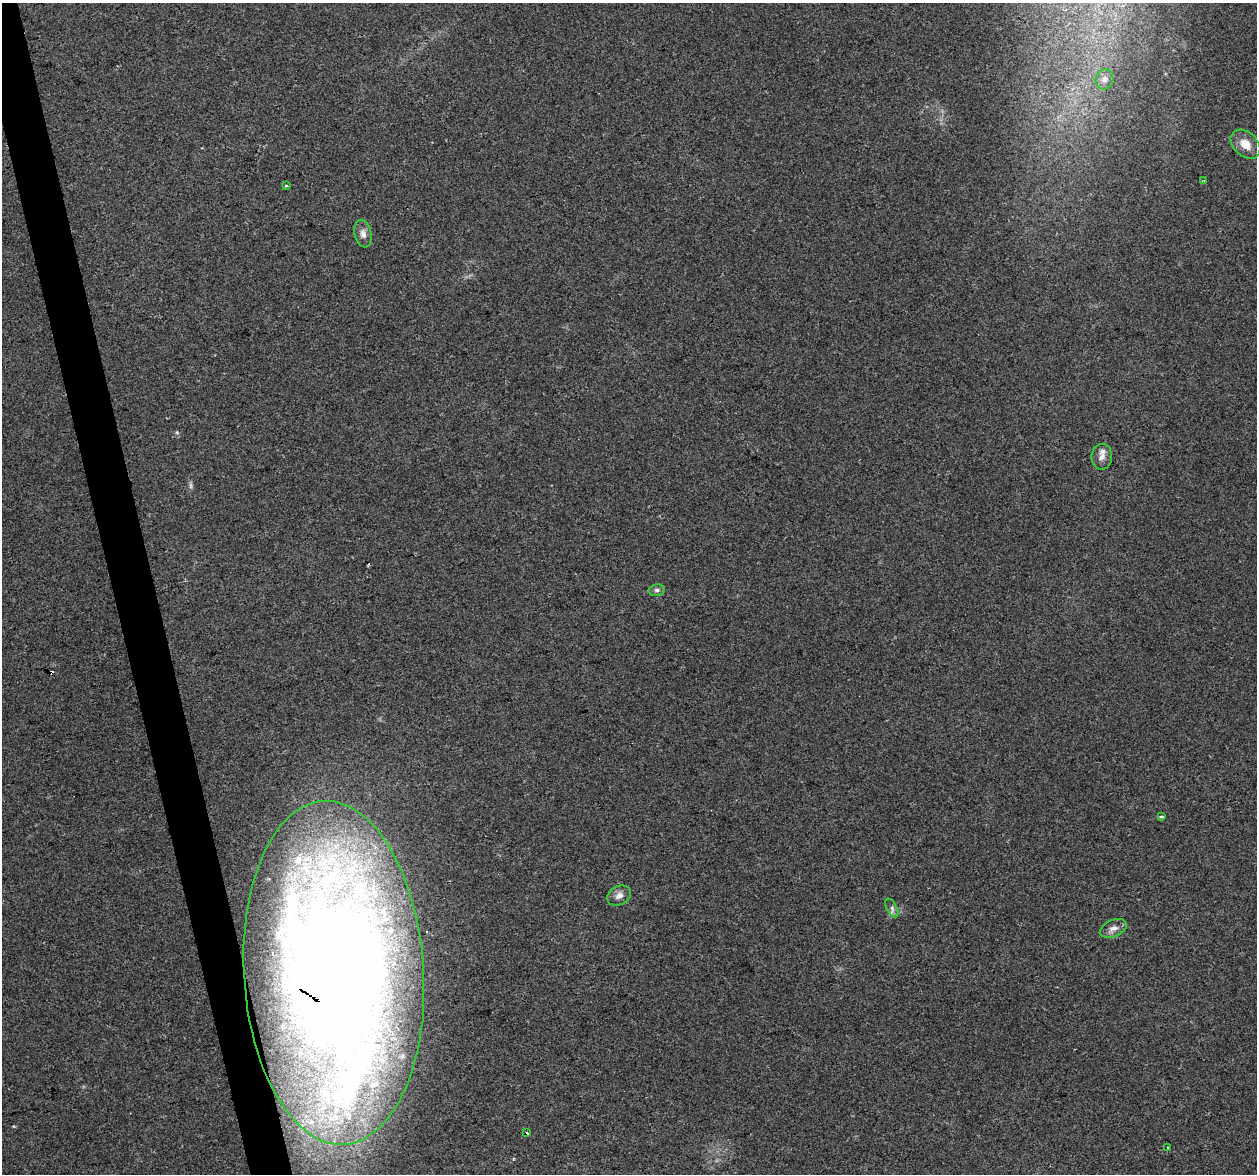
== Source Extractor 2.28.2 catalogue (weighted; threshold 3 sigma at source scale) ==
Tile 11 of 4 x 4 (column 3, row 3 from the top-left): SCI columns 2512-3766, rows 1258-2429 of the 5022 x 4810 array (HDU 1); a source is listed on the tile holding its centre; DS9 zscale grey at full resolution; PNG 1259 x 1176 px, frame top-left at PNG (2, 3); each listed source drawn as its Kron ellipse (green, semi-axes under 4 px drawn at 4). Shown black and unused: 3% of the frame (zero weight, under 2 of 3 exposures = <1% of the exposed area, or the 3 px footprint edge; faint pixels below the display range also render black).
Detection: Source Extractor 2.28.2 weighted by HDU 2 'WHT'; one run over the whole footprint, this tile lists its part. Background 0.0816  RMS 0.0076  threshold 0.034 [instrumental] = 3 sigma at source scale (4.5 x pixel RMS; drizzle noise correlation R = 1.50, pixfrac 1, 0.0396/0.0396 arcsec/px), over >= 5 px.
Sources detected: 19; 1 too faint to see at this stretch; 2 cosmic-ray / hot-pixel residue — neither listed nor drawn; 2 inside a brighter listed object's ellipse — not listed separately; the other 14 listed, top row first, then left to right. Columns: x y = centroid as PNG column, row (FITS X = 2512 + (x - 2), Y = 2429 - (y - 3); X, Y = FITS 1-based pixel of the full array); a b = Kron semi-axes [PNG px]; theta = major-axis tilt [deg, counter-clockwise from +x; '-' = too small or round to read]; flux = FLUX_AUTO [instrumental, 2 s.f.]
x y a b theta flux
1104 79 10 9 - 4.5
1245 144 17 12 -44 9.8
1204 181 4 3 - 0.77
286 186 3 3 - 1.5
363 234 14 8 -77 4.7
1102 457 13 10 88 5.3
657 590 8 5 14 1.8
1162 817 4 3 - 1.4
619 896 12 9 28 4.6
892 908 10 5 -61 2.3
1113 928 14 8 22 5.2
334 973 172 90 -86 1800
527 1133 3 3 - 25
1168 1148 3 3 - 1.3
Overlapping masked pixels (flux is a lower limit): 1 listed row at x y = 334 973